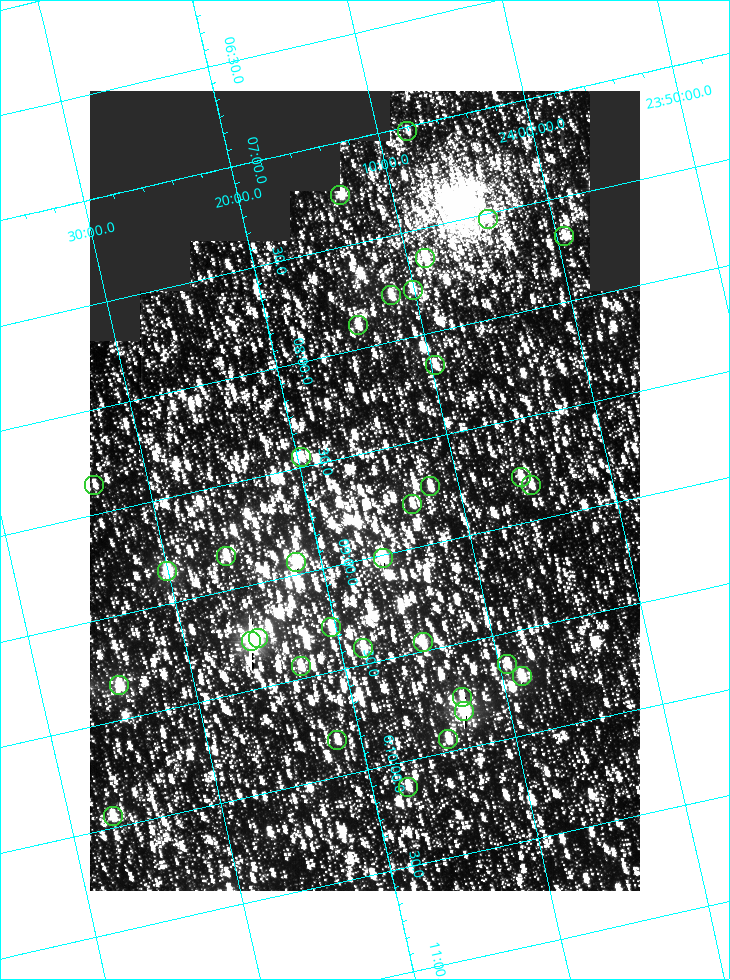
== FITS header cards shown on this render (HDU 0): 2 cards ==
NAXIS1  =                  550
NAXIS2  =                  800

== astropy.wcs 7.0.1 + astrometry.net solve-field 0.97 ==
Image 550 x 800 px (HDU 0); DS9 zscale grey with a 90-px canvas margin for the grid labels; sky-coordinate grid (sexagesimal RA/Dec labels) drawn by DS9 from the SOLVED WCS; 34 Tycho-2 reference stars matched to detected sources circled (green)
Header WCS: RA---TAN/DEC--TAN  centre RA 06:08:41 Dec +24:16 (92.17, +24.27 deg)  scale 3.98 arcsec/px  FOV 36.4' x 53.0'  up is -103 deg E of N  parity normal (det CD < 0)
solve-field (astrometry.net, Tycho-2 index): VERIFIED the header's WCS against the Tycho-2 star catalogue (verified at 3 index scales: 18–34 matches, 0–1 conflicts across passes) and refined it, rather than solving blind
Solved WCS: RA---TAN-SIP/DEC--TAN-SIP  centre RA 06:08:41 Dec +24:16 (92.17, +24.27 deg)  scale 3.97 arcsec/px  FOV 36.4' x 53.0'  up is -103 deg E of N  parity normal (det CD < 0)
The solver's refit moves the header's centre by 0.82 arcsec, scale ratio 0.9998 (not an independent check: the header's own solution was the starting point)
Tycho-2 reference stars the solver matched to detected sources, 34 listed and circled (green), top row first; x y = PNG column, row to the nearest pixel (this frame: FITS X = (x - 90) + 1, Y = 800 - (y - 91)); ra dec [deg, ICRS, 3 dp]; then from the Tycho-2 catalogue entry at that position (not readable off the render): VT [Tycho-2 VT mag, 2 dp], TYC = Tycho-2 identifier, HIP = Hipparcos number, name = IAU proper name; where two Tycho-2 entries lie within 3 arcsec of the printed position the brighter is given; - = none
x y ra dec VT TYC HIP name
407 131 91.756 +24.135 11.55 1864-383-1 - -
340 195 91.813 +24.222 9.50 1864-951-1 - -
488 219 91.882 +24.069 10.67 1864-1197-1 - -
564 236 91.922 +23.991 11.04 1864-773-1 - -
425 258 91.910 +24.147 9.81 1864-677-1 - -
413 290 91.945 +24.168 9.83 1864-545-1 - -
391 295 91.946 +24.193 9.49 1864-879-1 - -
358 325 91.972 +24.235 9.87 1864-607-1 - -
435 365 92.040 +24.163 9.97 1864-387-1 - -
301 457 92.113 +24.329 10.09 1877-692-1 - -
521 477 92.195 +24.097 9.91 1877-1306-1 - -
94 485 92.090 +24.558 11.22 1868-1493-1 - -
531 485 92.208 +24.088 10.02 1877-898-1 - -
430 486 92.182 +24.197 9.90 1877-42-1 - -
412 504 92.198 +24.221 10.14 1877-234-1 - -
226 556 92.210 +24.434 9.33 1881-345-1 - -
383 558 92.254 +24.266 8.73 1877-224-1 - -
296 562 92.236 +24.360 8.19 1877-300-1 29148 -
167 571 92.212 +24.501 8.67 1881-93-1 - -
331 627 92.321 +24.338 9.42 1877-884-1 - -
258 638 92.315 +24.419 9.14 1881-15-1 - -
251 641 92.316 +24.428 7.55 1881-1595-1 - -
423 642 92.364 +24.244 8.80 1877-1589-1 - -
363 648 92.355 +24.308 9.21 1877-702-1 - -
507 664 92.412 +24.157 10.23 1877-766-1 - -
301 666 92.360 +24.380 9.69 1881-496-1 - -
522 676 92.431 +24.145 8.75 1877-16-1 - -
119 685 92.334 +24.580 8.60 1881-81-1 - -
462 697 92.439 +24.215 10.07 1877-154-1 - -
464 711 92.456 +24.215 7.57 1877-1484-1 - -
448 739 92.485 +24.239 9.49 1877-1276-1 - -
337 740 92.457 +24.359 9.75 1877-1432-1 - -
408 787 92.531 +24.294 10.40 1877-334-1 - -
113 816 92.487 +24.619 9.38 1881-1542-1 - -